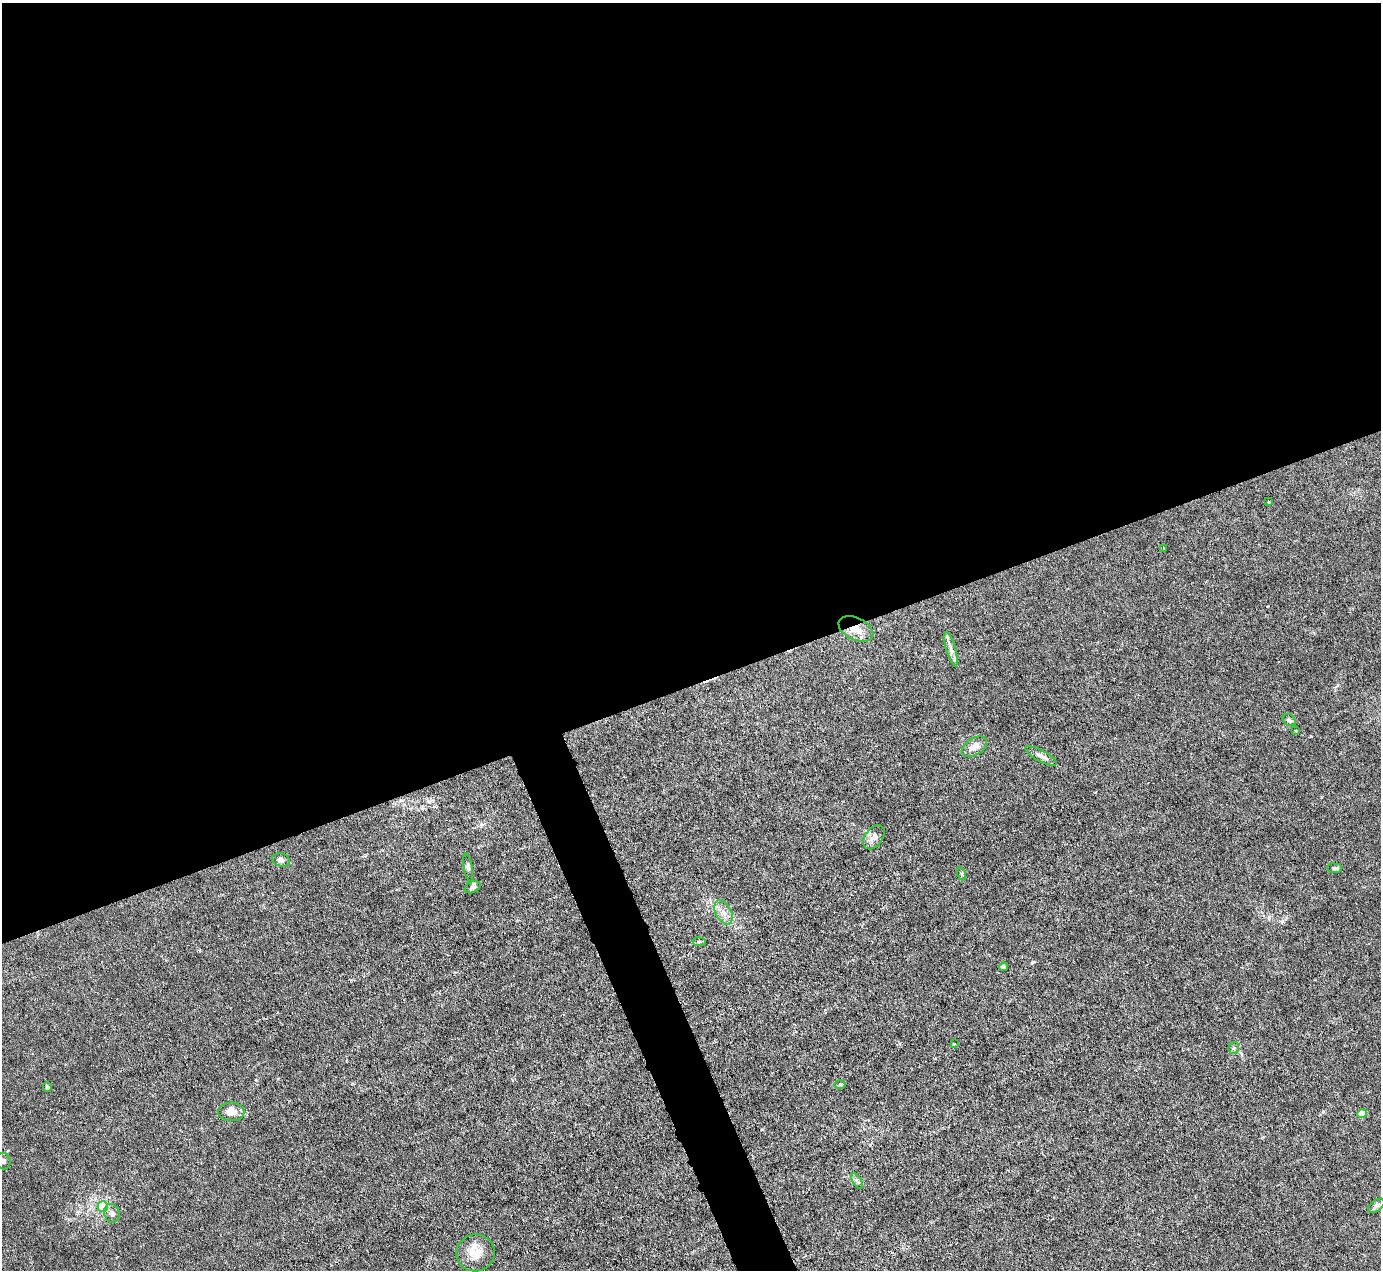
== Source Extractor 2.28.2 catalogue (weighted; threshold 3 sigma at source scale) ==
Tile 2 of 4 x 4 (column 2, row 1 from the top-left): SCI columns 1380-2758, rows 4085-5352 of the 5516 x 5500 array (HDU 1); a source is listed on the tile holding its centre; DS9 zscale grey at full resolution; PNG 1383 x 1272 px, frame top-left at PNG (2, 3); each listed source drawn as its Kron ellipse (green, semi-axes under 4 px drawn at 4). Shown black and unused: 56% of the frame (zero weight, under 3 of 6 exposures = <1% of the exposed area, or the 3 px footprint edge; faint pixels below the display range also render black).
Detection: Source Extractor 2.28.2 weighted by HDU 2 'WHT'; one run over the whole footprint, this tile lists its part. Background 0.0209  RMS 0.0027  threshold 0.0112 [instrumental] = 3 sigma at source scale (4.09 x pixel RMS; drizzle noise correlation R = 1.36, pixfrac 0.8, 0.05/0.05 arcsec/px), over >= 5 px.
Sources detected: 30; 1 inside a brighter listed object's ellipse — not listed separately; the other 29 listed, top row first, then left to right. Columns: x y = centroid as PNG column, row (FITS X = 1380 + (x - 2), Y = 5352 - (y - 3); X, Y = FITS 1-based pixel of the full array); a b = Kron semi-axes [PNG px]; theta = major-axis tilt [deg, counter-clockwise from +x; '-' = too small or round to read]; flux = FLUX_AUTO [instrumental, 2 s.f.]
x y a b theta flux
1269 502 3 3 - 0.19
1163 548 3 2 - 0.42
856 629 18 11 -26 3.6
951 649 18 5 -74 1.5
1289 720 7 5 -38 0.71
1296 731 4 3 - 0.19
974 747 14 8 31 2.1
1041 756 18 5 -29 1.4
874 837 13 8 53 1.6
281 860 9 6 -16 0.99
468 867 14 4 -80 0.71
1335 868 7 4 -5 0.52
962 874 6 4 -72 0.42
473 887 8 5 27 0.64
723 912 13 7 -62 2
699 942 7 3 -8 0.46
1003 967 4 4 - 0.77
954 1044 3 3 - 0.26
1234 1048 6 5 - 0.41
840 1084 6 4 -1 0.36
47 1087 5 4 - 0.56
231 1112 13 9 -1 2.9
1362 1114 4 4 - 4.5
3 1161 8 7 - 1
857 1181 8 3 -58 0.47
103 1206 5 5 - 10
1377 1206 9 5 37 0.71
112 1213 9 7 -72 0.95
476 1253 19 18 - 4.8
Overlapping masked pixels (flux is a lower limit): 1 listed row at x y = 856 629
Isophote crosses this tile's border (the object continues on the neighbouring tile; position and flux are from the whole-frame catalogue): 1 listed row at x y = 3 1161
Unlisted compact peaks at least as high as the median listed source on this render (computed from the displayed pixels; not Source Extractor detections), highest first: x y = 1282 921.